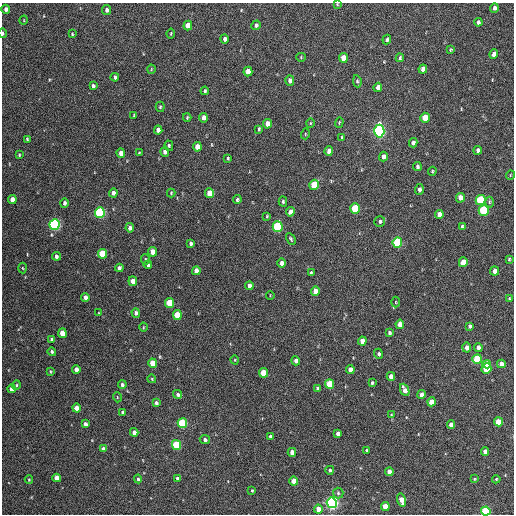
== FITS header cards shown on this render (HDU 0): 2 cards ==
NAXIS1  =                  512 / Axis length
NAXIS2  =                  512 / Axis length

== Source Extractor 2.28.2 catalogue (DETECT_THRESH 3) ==
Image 512 x 512 px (HDU 0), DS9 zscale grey, 1 PNG px = 1 image px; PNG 516 x 516 px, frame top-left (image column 1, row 512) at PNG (2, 3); each listed source drawn as its Kron ellipse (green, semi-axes under 4 px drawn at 4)
Background 250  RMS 15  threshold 46.1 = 3 sigma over >= 5 px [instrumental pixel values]
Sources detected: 173; all 173 listed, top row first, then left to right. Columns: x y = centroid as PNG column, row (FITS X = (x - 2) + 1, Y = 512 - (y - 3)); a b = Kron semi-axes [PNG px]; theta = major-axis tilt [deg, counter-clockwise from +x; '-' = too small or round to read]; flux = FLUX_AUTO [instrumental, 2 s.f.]
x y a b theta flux
337 4 4 3 - 870
494 8 5 4 - 3600
6 9 4 4 - 3700
107 10 5 4 - 2800
24 20 4 3 - 710
478 22 4 3 - 2500
188 25 5 4 - 11000
256 25 5 4 - 2300
3 33 5 3 - 1500
171 33 5 3 - 910
72 34 3 3 - 970
225 39 4 4 - 3400
387 40 5 4 - 2300
451 50 4 3 - 1100
494 54 5 4 - 8300
301 57 4 4 - 1000
343 58 5 4 - 14000
400 58 4 4 - 1900
151 69 4 3 - 830
423 69 4 4 - 6100
248 71 5 4 - 9800
115 77 4 3 - 2400
290 81 5 4 - 4700
357 81 6 4 -81 1700
93 86 4 3 - 1800
378 87 4 4 - 5500
205 91 4 4 - 1300
160 107 5 4 - 1400
134 115 3 3 - 820
187 117 4 3 - 1000
203 118 4 4 - 5500
425 118 5 4 - 23000
339 122 5 4 - 1100
310 123 5 3 - 880
267 124 5 4 - 8300
259 129 4 2 - 1300
158 130 4 4 - 4500
379 131 6 5 - 300000
305 134 5 3 - 900
342 137 3 3 - 1000
27 139 3 3 - 1100
413 143 4 4 - 3400
169 146 5 4 - 1600
197 147 5 4 - 9300
478 150 4 4 - 3200
329 151 5 4 - 6500
165 152 5 4 - 4600
121 153 5 4 - 7700
139 153 3 3 - 1000
19 155 3 2 - 980
383 157 5 4 - 4900
228 158 4 3 - 1300
417 167 4 4 - 1900
432 171 4 4 - 1100
510 175 5 3 - 750
314 185 5 5 - 32000
419 189 5 4 - 3100
113 193 4 4 - 4300
171 193 4 4 - 980
210 193 5 4 - 19000
460 198 5 4 - 7900
12 200 4 4 - 10000
237 200 4 4 - 1800
481 200 5 5 - 59000
283 202 5 4 - 1600
489 202 5 3 - 1300
64 203 4 4 - 2500
355 209 5 5 - 49000
484 210 5 5 - 79000
290 212 5 4 - 5400
100 213 5 5 - 130000
439 214 4 4 - 7100
267 216 4 4 - 1100
380 221 5 5 - 2200
55 225 5 5 - 220000
462 226 4 4 - 1800
278 227 5 5 - 88000
130 228 4 4 - 4500
291 239 6 3 -61 1600
190 243 4 3 - 2400
397 243 5 5 - 73000
152 252 4 4 - 11000
102 254 5 4 - 37000
56 256 4 4 - 2800
509 259 4 3 - 1200
145 260 5 4 - 1300
463 262 5 4 - 19000
282 263 4 4 - 4800
148 265 4 3 - 2500
23 268 5 3 - 920
119 268 4 4 - 2900
196 271 4 4 - 6300
495 271 4 4 - 6800
311 273 3 3 - 1500
133 281 4 4 - 9200
249 286 4 4 - 4100
315 291 5 4 - 9500
270 295 4 2 - 750
85 297 4 4 - 4500
509 298 3 3 - 910
396 302 5 3 - 1000
170 303 5 4 - 39000
99 313 3 3 - 810
136 313 4 4 - 3300
177 315 5 4 - 27000
400 324 4 4 - 9200
470 326 4 3 - 2400
143 327 4 3 - 830
62 333 4 4 - 18000
389 333 4 3 - 1700
52 339 4 3 - 2800
362 341 4 4 - 8700
478 347 4 4 - 3900
467 348 5 4 - 6800
52 352 4 4 - 1700
379 354 5 4 - 1800
477 359 5 4 - 53000
235 360 4 3 - 800
296 361 5 4 - 3800
153 363 4 4 - 18000
487 364 4 4 - 16000
501 364 4 4 - 6100
76 369 4 4 - 5800
486 369 5 5 - 44000
350 370 4 4 - 6600
50 371 3 3 - 980
263 373 5 4 - 27000
391 376 4 4 - 6900
152 379 4 3 - 1000
372 383 4 3 - 1400
330 384 5 4 - 41000
16 385 5 4 - 1300
122 385 4 4 - 2200
318 388 4 3 - 1700
12 389 4 4 - 7400
405 390 6 4 -66 7000
178 394 5 4 - 2200
421 395 4 4 - 5100
117 397 5 3 - 860
431 402 4 4 - 11000
156 403 4 3 - 2300
77 408 4 4 - 11000
123 412 4 3 - 2500
391 415 4 3 - 980
498 422 4 4 - 19000
182 423 5 4 - 81000
85 424 4 3 - 4100
451 425 4 4 - 7800
134 432 4 4 - 6000
338 433 4 4 - 3800
270 436 4 4 - 1700
205 440 5 4 - 2700
177 445 5 4 - 60000
103 449 4 4 - 4900
367 450 4 3 - 1500
485 451 4 4 - 5200
292 452 4 4 - 7400
330 470 4 4 - 1500
389 472 4 4 - 8200
57 478 4 4 - 10000
177 478 4 3 - 2500
29 479 4 3 - 1000
138 479 4 4 - 1700
474 479 3 3 - 1100
496 479 4 3 - 1100
294 481 4 4 - 12000
252 491 3 3 - 1200
338 493 5 5 - 1900
401 500 7 4 -76 12000
332 503 5 5 - 330000
385 506 4 4 - 18000
318 509 4 4 - 9800
486 511 4 4 - 77000
At the frame edge (FLAGS 8, measured only in part): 3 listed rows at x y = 337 4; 3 33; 486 511